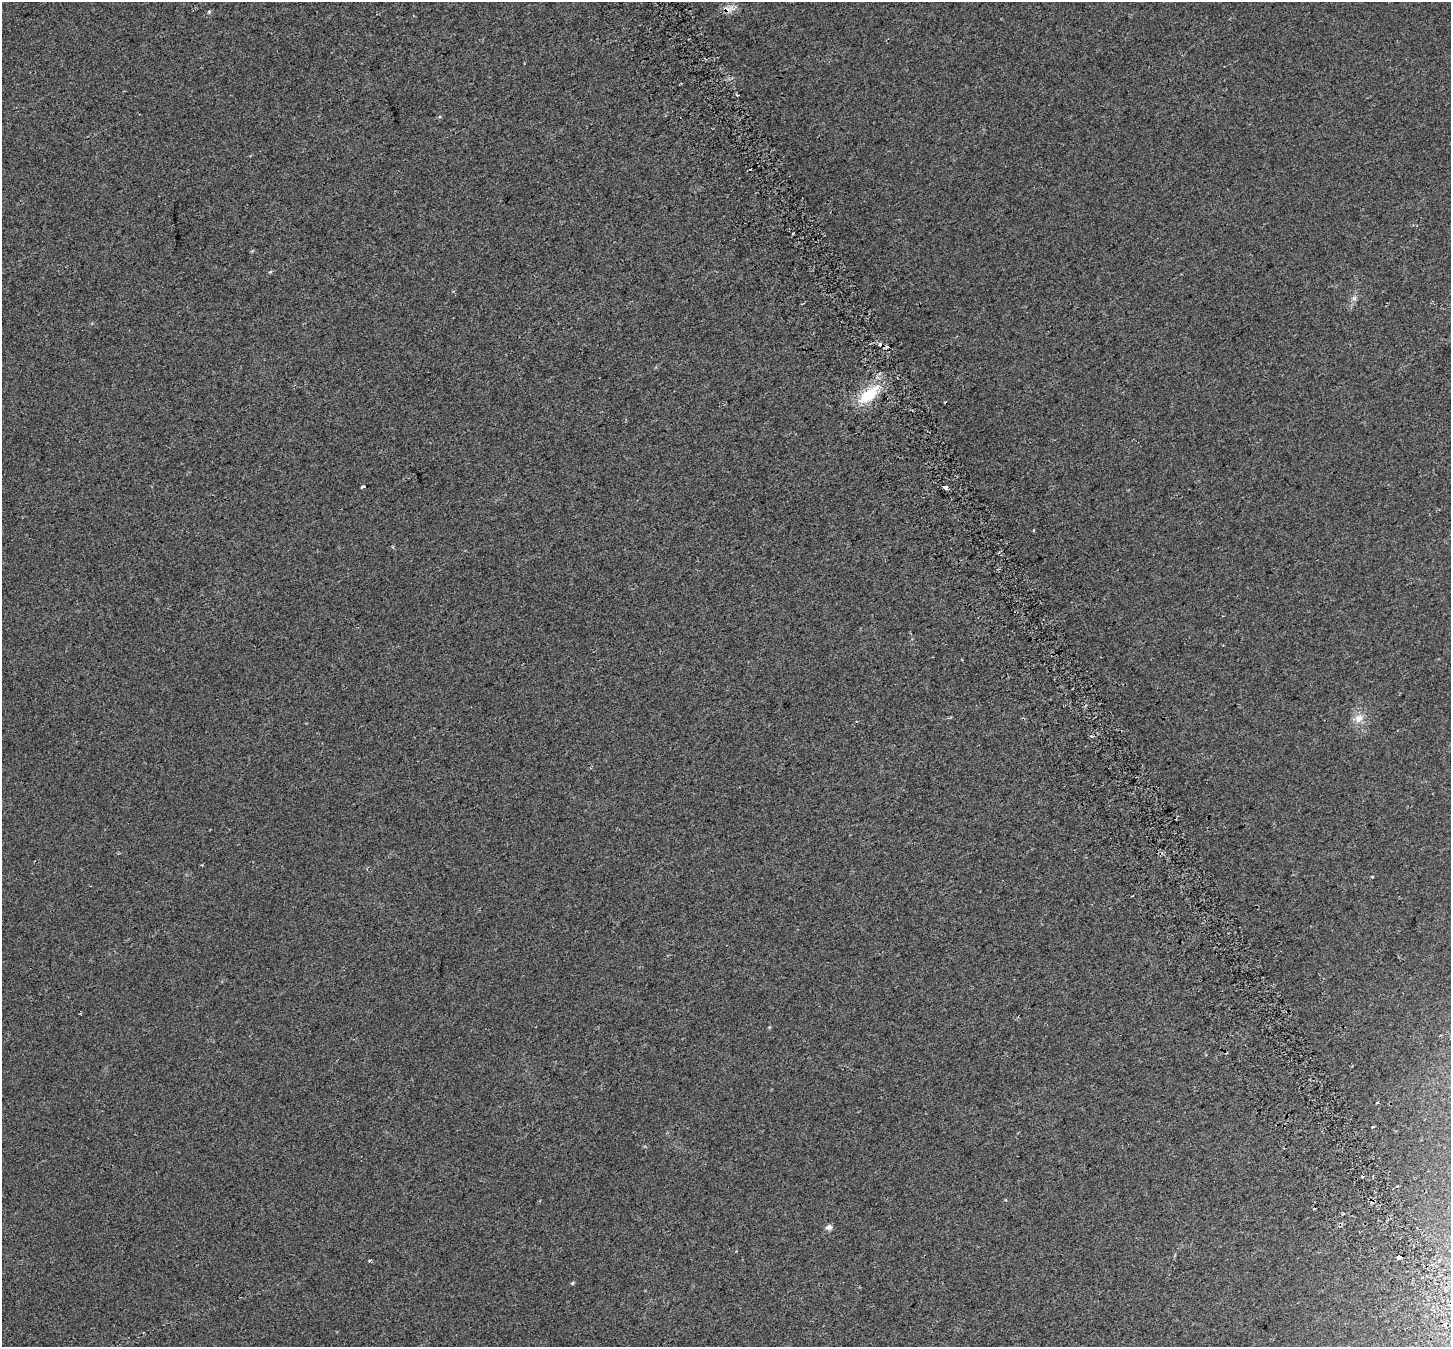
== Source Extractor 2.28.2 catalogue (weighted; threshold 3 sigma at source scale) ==
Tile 6 of 4 x 4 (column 2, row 2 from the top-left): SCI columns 1508-2956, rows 2872-4216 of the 5917 x 5803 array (HDU 1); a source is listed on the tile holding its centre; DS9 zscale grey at full resolution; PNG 1453 x 1349 px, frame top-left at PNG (2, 2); no overlay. Shown black and unused: <1% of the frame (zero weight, under 2 of 3 exposures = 4% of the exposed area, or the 3 px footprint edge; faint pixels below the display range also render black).
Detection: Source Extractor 2.28.2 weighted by HDU 2 'WHT'; one run over the whole footprint, this tile lists its part. Background 0.0439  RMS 0.01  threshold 0.047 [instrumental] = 3 sigma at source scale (4.5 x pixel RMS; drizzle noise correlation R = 1.50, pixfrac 1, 0.0396/0.0396 arcsec/px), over >= 5 px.
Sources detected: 23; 8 cosmic-ray / hot-pixel residue — not listed; the other 15 listed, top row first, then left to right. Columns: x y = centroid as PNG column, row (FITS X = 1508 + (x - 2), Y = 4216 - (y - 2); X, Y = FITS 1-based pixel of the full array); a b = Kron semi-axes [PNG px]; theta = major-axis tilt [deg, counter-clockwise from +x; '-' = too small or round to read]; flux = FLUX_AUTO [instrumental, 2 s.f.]
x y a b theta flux
209 12 5 5 - 1.2
793 233 3 2 - 1.1
270 272 4 4 - 1.5
1354 298 7 6 - 2.9
869 395 33 15 39 36
363 486 4 3 - 7.3
946 488 4 3 - 8.9
1358 718 13 12 - 9.6
1372 877 3 2 - 1.2
1378 1102 3 2 - 3
1373 1127 3 3 - 1.6
829 1227 6 5 - 4.9
1400 1257 5 3 - 41
370 1261 3 3 - 2.9
572 1283 4 4 - 1.2
Overlapping masked pixels (flux is a lower limit): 1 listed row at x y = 1400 1257